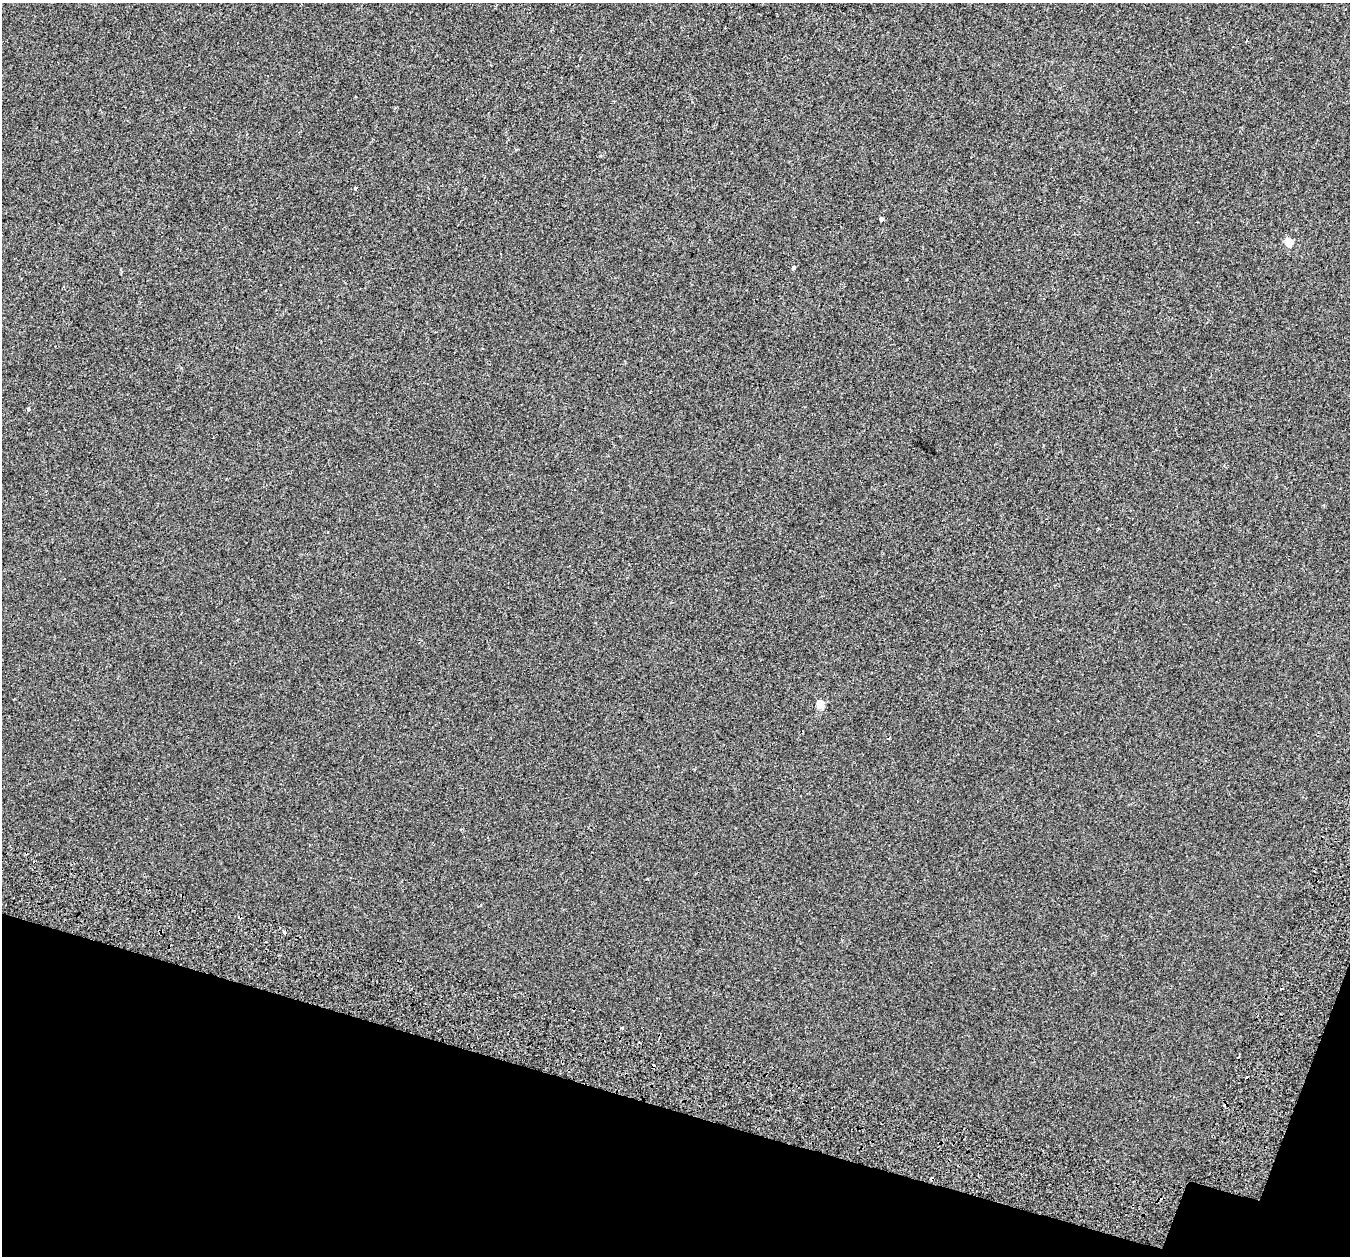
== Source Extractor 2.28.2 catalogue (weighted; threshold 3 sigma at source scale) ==
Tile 15 of 4 x 4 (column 3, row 4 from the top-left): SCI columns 2796-4143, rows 395-1648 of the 5583 x 5743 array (HDU 1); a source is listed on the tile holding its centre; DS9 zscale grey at full resolution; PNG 1352 x 1258 px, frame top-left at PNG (2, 3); no overlay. Shown black and unused: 13% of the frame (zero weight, under 2 of 3 exposures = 7% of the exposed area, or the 3 px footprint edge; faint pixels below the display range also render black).
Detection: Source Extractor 2.28.2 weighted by HDU 2 'WHT'; one run over the whole footprint, this tile lists its part. Background 2.12e-04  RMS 0.0045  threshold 0.0204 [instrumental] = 3 sigma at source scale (4.5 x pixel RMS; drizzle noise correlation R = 1.50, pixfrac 1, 0.0396/0.0396 arcsec/px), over >= 5 px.
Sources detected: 11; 2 cosmic-ray / hot-pixel residue — not listed; the other 9 listed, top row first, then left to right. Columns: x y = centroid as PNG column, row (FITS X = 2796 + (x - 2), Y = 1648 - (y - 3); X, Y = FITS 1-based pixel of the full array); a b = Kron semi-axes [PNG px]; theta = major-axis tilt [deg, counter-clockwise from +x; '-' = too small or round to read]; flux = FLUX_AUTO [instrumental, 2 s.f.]
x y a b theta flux
614 102 4 2 - 0.29
355 188 3 3 - 2
881 219 4 3 - 7.8
1288 242 5 5 - 9.9
793 268 4 3 - 5.3
29 409 3 3 - 1.1
820 704 5 5 - 9.2
284 932 4 3 - 0.65
622 1028 3 3 - 1